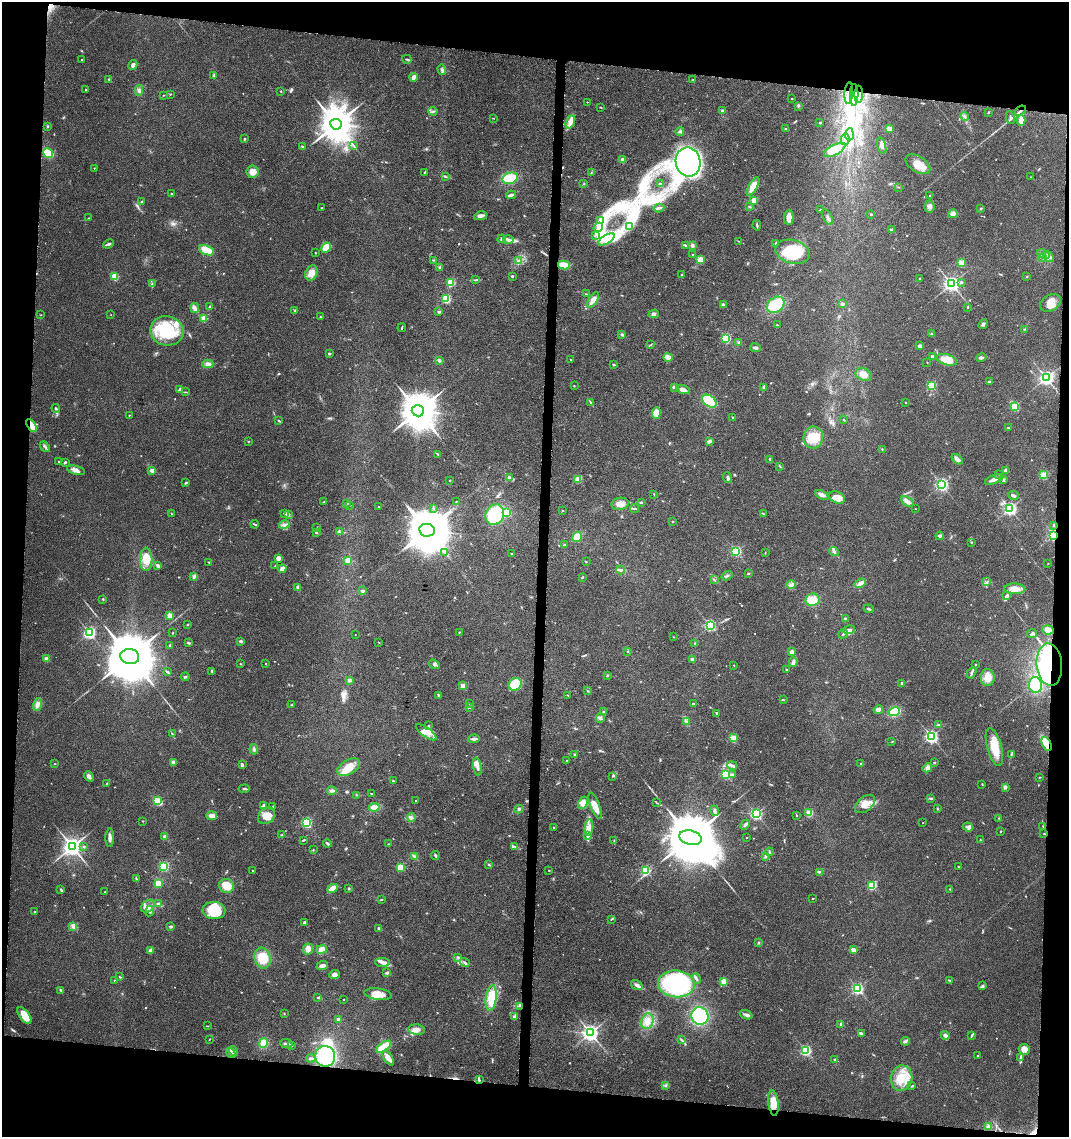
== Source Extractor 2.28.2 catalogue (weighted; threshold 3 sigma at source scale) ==
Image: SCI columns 232-4498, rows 13-4549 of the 4786 x 4554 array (HDU 1 of 3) = the unmasked area's bounding box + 8 px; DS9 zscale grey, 4 x 4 block average (1 PNG px = mean of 4 x 4 image px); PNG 1071 x 1139 px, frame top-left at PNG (2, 2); each listed source drawn as its Kron ellipse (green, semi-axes under 4 px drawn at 4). Shown black and unused: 14% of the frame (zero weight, under 6 of 12 exposures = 1% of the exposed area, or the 3 px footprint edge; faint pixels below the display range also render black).
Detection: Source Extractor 2.28.2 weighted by HDU 2 'WHT'. Background 0.0301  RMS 0.002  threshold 0.00818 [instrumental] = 3 sigma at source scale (4.09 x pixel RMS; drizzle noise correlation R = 1.36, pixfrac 0.8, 0.0396/0.0396 arcsec/px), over >= 5 px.
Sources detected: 676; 2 too faint to see at this stretch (4 x 4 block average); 7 inside a brighter object's white glare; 1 cosmic-ray / hot-pixel residue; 1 long thin detection or spike segment (spike, bleed or trail) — neither listed nor drawn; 13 coinciding with a brighter row at this scale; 48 inside a brighter listed object's ellipse — not listed separately; of the other 604, all 500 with FLUX_AUTO >= 0.464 (the completeness limit of this list) listed and drawn (104 fainter detections not listed), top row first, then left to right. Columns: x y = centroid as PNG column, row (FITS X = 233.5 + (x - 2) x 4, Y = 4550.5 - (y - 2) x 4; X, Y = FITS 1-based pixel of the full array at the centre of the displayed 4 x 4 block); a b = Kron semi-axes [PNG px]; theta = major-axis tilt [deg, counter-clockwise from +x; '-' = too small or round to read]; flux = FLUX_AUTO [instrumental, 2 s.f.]
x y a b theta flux
81 59 2 2 - 1.5
407 59 5 2 - 1.2
133 65 5 3 - 4.2
442 70 5 3 - 2.1
214 76 3 2 - 2.7
413 77 4 3 - 4.2
109 79 3 2 - 1.2
693 80 2 2 - 1.1
86 90 2 2 - 1.1
139 90 5 3 - 2.4
281 91 2 2 - 1.2
849 93 11 3 85 7.9
170 94 2 2 - 0.53
859 94 8 2 88 3.5
163 95 2 2 - 0.5
854 95 11 2 89 9.3
792 98 2 2 - 0.66
587 102 2 2 - 0.96
798 106 3 2 - 1.1
600 107 3 2 - 0.61
433 111 4 2 - 1.8
723 111 3 3 - 3.9
1020 111 6 2 39 2.2
988 112 2 2 - 0.71
964 116 5 2 - 1.7
1010 117 6 2 -80 1.8
493 118 3 2 - 0.51
1021 120 5 3 - 10
570 122 7 3 69 9.5
820 123 3 2 - 1.4
336 124 5 5 - 3500
48 126 3 2 - 1.3
786 129 3 2 - 1.3
889 129 2 2 - 28
680 131 4 2 - 1.9
849 134 6 2 85 2.3
244 139 2 2 - 1.2
845 139 5 3 - 3.3
354 145 3 2 - 0.7
302 146 3 2 - 0.94
882 146 8 3 -75 3.9
835 150 12 5 28 31
48 153 5 3 - 34
622 160 4 3 - 2.9
688 162 14 12 -79 290
918 164 14 8 -32 16
94 168 2 2 - 0.88
252 172 6 6 - 7.7
425 172 3 2 - 0.84
591 173 3 2 - 0.65
445 176 3 2 - 1
1031 177 2 2 - 0.47
510 178 8 5 15 27
584 184 2 2 - 0.5
660 184 3 2 - 0.78
753 186 10 4 61 13
898 187 2 2 - 0.62
172 194 2 2 - 3.2
511 195 5 2 - 3.5
930 195 2 2 - 0.6
754 200 2 2 - 36
141 201 3 2 - 0.79
929 206 6 5 - 4.2
750 207 3 2 - 0.84
322 208 2 2 - 0.79
659 208 5 2 - 2.9
981 208 2 2 - 1
820 210 3 2 - 0.67
871 214 2 2 - 1.2
953 214 5 4 - 4.7
481 216 6 3 11 5.2
789 217 7 4 88 8.1
828 217 8 3 -67 3
88 218 2 2 - 0.47
600 221 2 2 - 1.1
757 225 5 2 - 1.4
630 226 3 2 - 0.98
598 227 5 3 - 3.9
891 230 3 2 - 1.1
596 235 2 2 - 0.69
502 239 4 3 - 2
606 239 9 3 30 7.9
508 240 5 2 - 2.3
739 241 3 2 - 0.49
776 243 3 2 - 0.93
108 244 6 2 23 2.2
685 245 4 2 - 1.6
692 245 4 3 - 3.1
326 248 5 4 - 22
207 250 8 4 -21 17
793 252 18 11 -15 53
315 253 2 2 - 0.78
1043 254 7 3 -21 4
693 255 2 2 - 3.1
1042 257 4 2 - 2
1049 257 6 4 -48 5
433 260 4 2 - 0.93
700 260 2 2 - 48
519 261 2 2 - 0.97
961 263 2 2 - 54
564 265 6 4 -13 14
440 267 4 3 - 2
311 273 8 6 62 9.5
681 275 3 2 - 0.57
115 276 2 2 - 55
512 276 2 2 - 3.2
1026 277 3 2 - 0.84
920 279 2 2 - 1.9
476 280 3 2 - 0.97
961 282 2 2 - 3.3
451 283 2 2 - 67
152 284 4 2 - 1.2
951 284 3 3 - 460
586 294 2 2 - 0.69
446 299 2 2 - 91
593 300 9 3 56 9
1050 303 11 7 34 11
723 304 3 2 - 1.8
842 304 2 2 - 7.8
776 305 9 7 35 36
210 307 3 3 - 1.3
968 307 3 2 - 0.63
195 308 5 4 - 3.2
295 311 2 2 - 1.9
439 312 2 2 - 5.5
654 314 5 4 - 3.2
41 315 3 2 - 0.55
111 315 2 2 - 0.47
320 317 2 2 - 0.7
204 318 2 2 - 39
983 324 5 3 - 2
777 325 3 2 - 0.77
402 328 4 2 - 1.1
1024 329 2 2 - 0.73
167 331 17 14 -12 65
622 334 3 2 - 2
932 334 3 2 - 0.8
726 338 2 2 - 100
739 342 3 3 - 2.3
650 345 3 2 - 0.47
920 346 2 2 - 11
755 348 5 3 - 2.9
329 353 2 2 - 5.1
932 356 2 2 - 9.9
668 357 5 3 - 9.9
981 358 5 3 - 2.4
571 360 3 2 - 0.56
947 360 10 5 -17 21
439 361 3 3 - 1.3
927 362 2 2 - 0.47
208 364 5 4 - 5.1
614 364 3 2 - 1
864 375 8 6 -23 9.5
1046 378 3 3 - 400
989 382 3 2 - 2.7
574 386 2 2 - 0.57
931 386 2 2 - 75
674 387 4 3 - 2.5
764 387 3 3 - 2.5
179 390 2 2 - 0.99
683 390 7 4 -16 4.7
186 392 2 2 - 0.49
709 401 8 5 -36 53
591 402 2 2 - 0.62
906 402 2 2 - 0.73
1015 407 2 2 - 71
56 408 4 2 - 1.2
418 411 6 5 - 3900
656 413 6 4 85 11
129 415 2 2 - 0.62
733 418 2 2 - 8.5
844 420 3 2 - 0.57
279 421 3 2 - 0.93
31 425 7 3 -59 13
1008 428 3 2 - 0.79
813 437 11 10 - 25
248 441 2 2 - 0.64
709 441 4 2 - 3.2
45 447 6 2 -48 2.2
882 449 2 2 - 0.58
438 454 3 2 - 1
770 459 3 2 - 1
957 459 6 4 -39 4.2
58 462 2 2 - 0.77
65 462 3 2 - 1.6
780 466 3 2 - 0.66
76 470 9 4 -14 5.2
152 470 4 4 - 3.2
1005 470 2 2 - 10
999 474 2 2 - 0.47
1044 475 2 2 - 61
509 478 4 4 - 2.6
728 478 5 2 - 2.2
578 479 2 2 - 33
994 479 9 3 21 5.6
450 480 2 2 - 0.7
1004 480 3 3 - 1.4
186 483 4 2 - 1.2
941 485 2 2 - 270
654 494 2 2 - 0.5
822 495 7 3 -28 4.7
1013 495 5 3 - 2.7
837 497 8 5 -25 13
457 501 3 2 - 0.62
324 502 2 2 - 0.78
641 502 2 2 - 1.6
907 502 7 3 -35 5
346 503 3 2 - 0.5
620 504 9 6 8 10
350 505 2 2 - 0.6
378 507 2 2 - 0.82
433 508 2 2 - 1.3
634 509 4 2 - 0.98
915 509 2 2 - 0.56
1010 509 2 2 - 290
562 510 2 2 - 0.55
507 512 2 2 - 51
284 513 3 2 - 0.82
171 514 2 2 - 0.5
495 514 10 9 - 56
764 514 3 2 - 1.1
289 515 3 2 - 1.3
673 521 2 2 - 0.5
255 524 4 2 - 1.2
284 525 5 2 - 2.5
1054 525 2 2 - 1
317 527 2 2 - 0.48
427 530 8 6 -10 6500
316 532 3 2 - 1.1
339 532 4 2 - 1.1
1054 535 2 2 - 210
940 536 4 3 - 3
577 537 5 3 - 27
971 542 3 2 - 0.63
564 545 2 2 - 0.73
736 551 2 2 - 140
445 552 3 2 - 0.52
765 552 3 2 - 0.48
834 552 5 2 - 1.8
512 554 3 2 - 1
278 558 2 2 - 22
146 559 11 6 -89 15
348 560 2 2 - 31
209 562 3 2 - 1.2
586 562 2 2 - 0.49
1048 564 2 2 - 0.5
158 565 3 2 - 3.1
275 566 2 2 - 0.63
282 569 4 3 - 5.2
620 570 4 3 - 2
748 574 2 2 - 1.4
194 576 4 4 - 2.3
727 576 6 2 34 1.3
582 577 3 2 - 1
714 579 3 2 - 0.75
987 582 2 2 - 0.66
860 583 6 3 34 7.2
791 584 4 2 - 1.8
298 587 3 2 - 4.1
1015 589 10 5 -2 8.9
363 591 2 2 - 8.9
1007 596 4 3 - 1.9
103 599 2 2 - 0.72
812 600 7 6 - 14
869 609 5 2 - 1.5
170 615 2 2 - 29
845 619 2 2 - 10
188 625 2 2 - 0.63
710 626 2 2 - 160
849 630 6 4 9 4.2
1048 630 6 4 -8 6.2
173 632 2 2 - 0.49
459 632 2 2 - 0.58
89 633 2 2 - 230
843 634 5 2 - 1.5
1032 634 5 2 - 1.7
355 635 2 2 - 0.52
673 637 2 2 - 0.52
240 641 2 2 - 3.6
379 642 2 2 - 0.73
188 643 4 2 - 1.2
695 643 3 2 - 1
170 646 4 2 - 1.2
627 651 2 2 - 0.59
792 652 2 2 - 22
130 657 9 7 -10 10000
46 659 2 2 - 22
692 659 2 2 - 13
793 662 5 3 - 2.6
240 664 2 2 - 0.62
266 664 2 2 - 1.8
434 664 6 3 -35 2.4
734 665 2 2 - 0.55
976 665 2 2 - 0.57
1049 665 21 13 -84 80
786 670 3 2 - 0.99
167 672 4 2 - 1.5
212 672 3 2 - 1.1
971 673 6 2 62 2.4
607 675 3 2 - 0.88
185 677 4 2 - 1.3
988 677 8 7 - 12
349 680 2 2 - 11
902 683 2 2 - 6.2
515 684 7 6 - 23
1035 685 8 6 -81 32
463 686 2 2 - 27
587 690 2 2 - 0.52
438 695 3 2 - 0.88
568 695 3 2 - 0.6
783 700 2 2 - 0.74
292 704 3 2 - 0.68
469 704 3 2 - 1.2
693 704 2 2 - 2.8
37 705 6 3 75 4.9
469 707 2 2 - 3.3
878 710 5 3 - 5.7
604 711 2 2 - 1.2
894 712 6 4 18 37
717 713 2 2 - 7
600 718 4 4 - 2.2
686 721 3 2 - 0.97
938 725 4 2 - 0.76
429 726 3 2 - 1.5
426 732 12 4 -35 11
172 734 3 2 - 0.74
931 736 2 2 - 270
733 738 2 2 - 52
474 739 6 2 4 4.2
892 741 3 2 - 0.6
1047 744 7 4 -65 32
994 747 19 7 -75 24
254 749 5 3 - 2.8
1011 754 2 2 - 0.89
574 755 3 2 - 1.3
567 761 2 2 - 0.78
173 762 4 3 - 2.8
934 762 2 2 - 3.5
54 764 2 2 - 0.8
861 764 2 2 - 2.8
242 765 3 2 - 2.5
732 766 5 3 - 2.9
348 767 12 7 31 16
477 767 9 3 -78 5
927 768 5 3 - 3.1
726 774 2 2 - 120
732 774 4 2 - 1.5
89 776 5 4 - 3.7
612 776 2 2 - 0.79
1039 777 2 2 - 0.46
393 781 3 2 - 1.1
106 784 2 2 - 0.55
982 784 3 2 - 0.69
1005 787 4 4 - 2.3
244 789 5 2 - 1.5
332 791 4 3 - 2.5
371 793 2 2 - 0.92
357 795 2 2 - 0.52
931 798 2 2 - 0.47
416 800 2 2 - 1.2
157 801 2 2 - 89
583 803 6 4 60 11
657 803 3 2 - 0.6
865 804 11 7 38 12
264 806 3 3 - 3.8
595 806 14 4 -70 12
273 807 3 2 - 0.91
374 807 5 3 - 8
519 809 4 3 - 1.8
937 809 2 2 - 0.79
715 811 5 3 - 2.6
809 813 2 2 - 59
756 814 2 2 - 210
212 816 5 3 - 7.6
266 816 9 7 43 14
796 816 2 2 - 0.71
411 817 4 3 - 2.4
999 818 2 2 - 0.64
143 821 2 2 - 0.54
306 822 2 2 - 130
923 823 2 2 - 0.55
745 825 6 3 44 2.1
1043 826 2 2 - 0.75
554 827 2 2 - 0.51
589 827 8 4 86 7.5
968 827 5 3 - 2.8
1000 831 2 2 - 1
1044 834 3 2 - 0.63
282 835 2 2 - 0.65
587 835 2 2 - 0.52
165 836 2 2 - 11
747 837 2 2 - 1.4
110 838 9 3 89 4.8
690 838 11 7 -13 12000
304 840 4 2 - 1.3
980 840 2 2 - 0.51
614 841 2 2 - 0.76
327 843 4 2 - 2.7
388 844 2 2 - 0.62
515 846 3 2 - 1.4
72 847 3 3 - 810
84 847 2 2 - 2.8
313 850 2 2 - 0.52
769 852 4 2 - 1.2
435 855 4 2 - 1.7
414 856 3 2 - 2
765 856 2 2 - 0.49
488 865 2 2 - 0.68
164 866 2 2 - 120
958 866 2 2 - 0.55
400 867 2 2 - 56
549 870 2 2 - 0.72
645 870 2 2 - 120
253 871 2 2 - 0.51
819 872 3 2 - 1.2
136 878 3 2 - 0.66
158 883 2 2 - 61
872 885 2 2 - 78
226 886 8 7 - 17
332 888 5 3 - 12
349 888 3 2 - 0.95
61 889 4 2 - 1.5
950 889 2 2 - 0.82
105 892 2 2 - 0.76
813 899 2 2 - 0.62
381 900 3 2 - 0.74
158 904 4 3 - 2
148 906 7 5 40 6.5
214 910 11 8 -5 36
35 911 3 2 - 0.6
150 911 5 3 - 3.4
611 919 4 2 - 0.89
304 922 3 2 - 2.3
73 926 3 3 - 1.9
171 927 4 3 - 1.6
379 928 3 2 - 1.4
759 943 3 2 - 0.95
308 949 5 5 - 7.7
322 950 5 4 - 9.9
853 950 2 2 - 20
151 951 3 3 - 5.1
458 957 2 2 - 0.92
263 958 10 8 -73 24
382 962 7 4 -4 5
465 963 5 2 - 1.9
322 966 6 3 19 4.8
387 973 4 2 - 2.3
335 975 5 4 - 4.3
120 977 3 2 - 0.83
696 978 5 2 - 1.9
114 980 2 2 - 0.52
949 980 4 2 - 0.95
724 981 2 2 - 43
676 984 18 13 -6 170
637 985 6 3 -33 4
983 986 4 2 - 1.3
858 989 2 2 - 200
60 990 3 2 - 1.2
378 994 14 6 -8 12
318 997 2 2 - 2.3
491 998 13 5 83 26
344 999 2 2 - 0.97
519 1006 2 2 - 1.1
284 1014 2 2 - 0.74
24 1015 10 5 -54 19
746 1015 6 3 -21 3.4
514 1016 4 2 - 1.7
700 1016 9 8 - 65
338 1019 2 2 - 3.4
647 1021 8 6 73 9.2
841 1024 3 2 - 2.6
207 1026 2 2 - 0.53
416 1030 8 5 -7 6.4
590 1033 3 3 - 530
861 1033 4 2 - 3.1
945 1036 4 3 - 3.2
971 1036 3 2 - 1.1
209 1039 2 2 - 0.48
681 1040 4 2 - 1.6
905 1041 4 2 - 2.5
264 1043 5 4 - 14
286 1044 6 2 -6 3.2
291 1045 3 2 - 1.6
384 1047 9 4 33 23
1024 1049 5 5 - 8.5
806 1050 2 2 - 170
234 1051 5 3 - 2.2
231 1053 5 3 - 3.4
325 1056 10 10 - 63
978 1056 2 2 - 1.9
1021 1057 3 3 - 1.7
311 1058 4 2 - 1.6
388 1058 8 3 -57 10
835 1060 4 2 - 1.3
901 1078 12 11 - 26
479 1080 3 2 - 1.1
666 1085 3 2 - 1.4
912 1086 3 2 - 1.1
773 1103 13 5 -83 16
989 1127 3 3 - 4.2
Overlapping masked pixels (flux is a lower limit): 8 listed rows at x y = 849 93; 859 94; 854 95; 1020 111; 31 425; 1054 535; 1049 665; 1047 744
Diffuse or blended objects may show on this block-average render without a row.